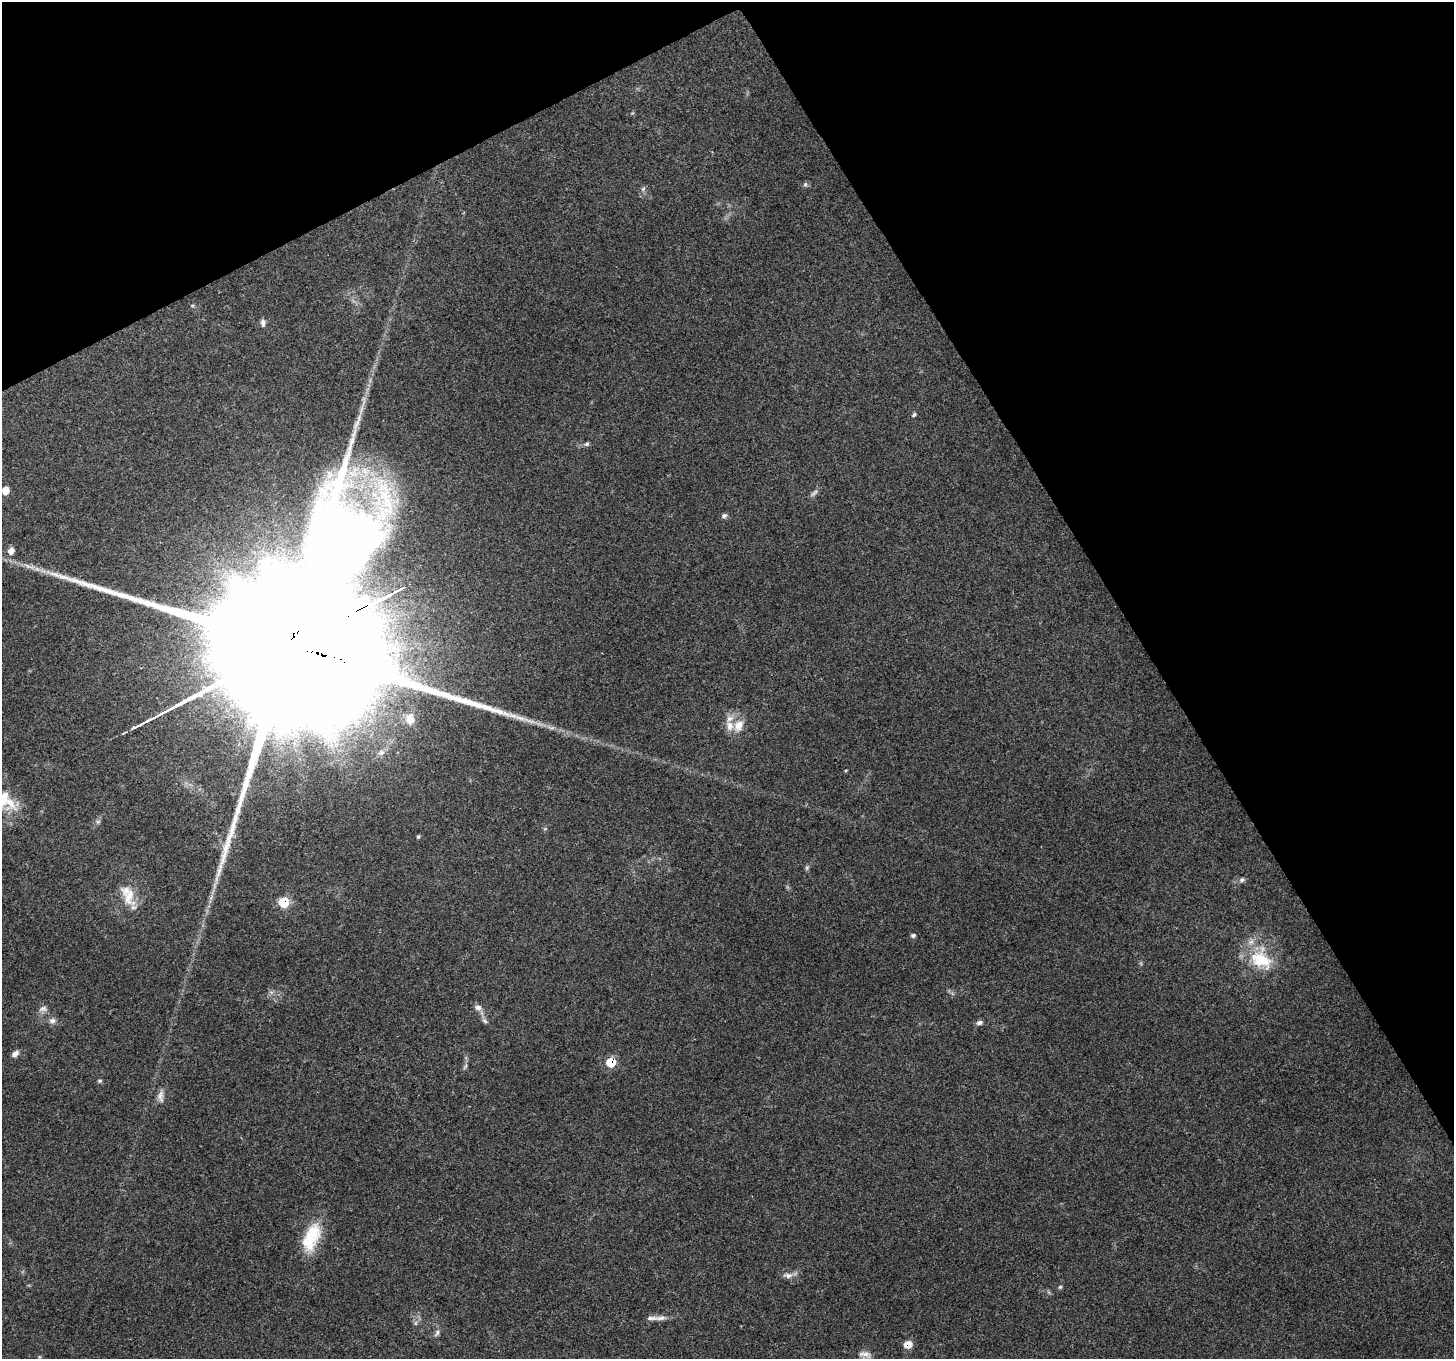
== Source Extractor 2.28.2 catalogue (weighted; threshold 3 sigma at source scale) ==
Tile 3 of 4 x 4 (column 3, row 1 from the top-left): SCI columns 2907-4358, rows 4182-5538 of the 5813 x 5708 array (HDU 1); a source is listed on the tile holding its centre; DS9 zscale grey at full resolution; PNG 1456 x 1361 px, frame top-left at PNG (2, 2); no overlay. Shown black and unused: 28% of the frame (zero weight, under 3 of 4 exposures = <1% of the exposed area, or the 3 px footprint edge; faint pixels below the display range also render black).
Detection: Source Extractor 2.28.2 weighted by HDU 2 'WHT'; one run over the whole footprint, this tile lists its part. Background 0.179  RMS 0.0072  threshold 0.0325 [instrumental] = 3 sigma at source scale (4.5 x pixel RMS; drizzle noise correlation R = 1.50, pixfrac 1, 0.0396/0.0396 arcsec/px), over >= 5 px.
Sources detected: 46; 1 too faint to see at this stretch — not listed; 3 inside a brighter listed object's ellipse — not listed separately; the other 42 listed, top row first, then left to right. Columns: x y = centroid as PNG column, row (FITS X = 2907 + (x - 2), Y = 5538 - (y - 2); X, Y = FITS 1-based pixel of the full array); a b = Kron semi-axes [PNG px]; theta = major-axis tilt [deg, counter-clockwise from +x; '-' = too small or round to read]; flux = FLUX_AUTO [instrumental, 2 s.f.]
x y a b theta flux
805 184 7 5 69 1.4
643 189 7 4 46 1.5
192 306 6 3 19 0.82
263 323 10 6 -86 2.4
914 415 6 4 62 1.2
587 444 7 5 17 1.5
365 472 21 13 86 19
330 475 15 13 34 9.8
5 490 6 6 - 9.2
814 493 14 4 45 2.3
724 516 8 6 17 1.9
11 551 9 8 - 3.8
37 569 7 4 -19 2.2
279 651 150 39 28 120000
410 719 16 13 -82 9.4
738 726 19 13 63 9.9
381 752 10 8 26 3.4
5 801 31 23 -41 23
418 837 5 4 - 0.93
807 868 7 4 -72 1.2
1242 880 8 5 40 1.8
129 896 28 15 -84 15
284 902 6 6 - 35
913 935 6 5 - 1.5
1261 960 33 25 -37 33
478 1007 9 7 -10 3.1
43 1009 12 7 6 3.1
52 1021 9 7 3 2.9
485 1021 9 4 -36 1.7
979 1023 8 6 10 2.3
15 1054 9 6 31 3.5
611 1062 7 7 - 20
465 1066 9 4 56 1.5
100 1081 6 4 3 1.1
161 1096 18 7 90 4.1
311 1238 38 18 66 30
788 1275 12 7 5 3.8
1060 1287 6 4 44 1
661 1318 17 7 3 4.3
437 1333 10 6 56 2.2
908 1344 7 7 - 9.4
865 1354 19 8 -10 4.9
Overlapping masked pixels (flux is a lower limit): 4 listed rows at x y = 279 651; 284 902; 611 1062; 908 1344
Isophote crosses this tile's border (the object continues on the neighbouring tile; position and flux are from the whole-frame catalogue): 2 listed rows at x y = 5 490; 5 801